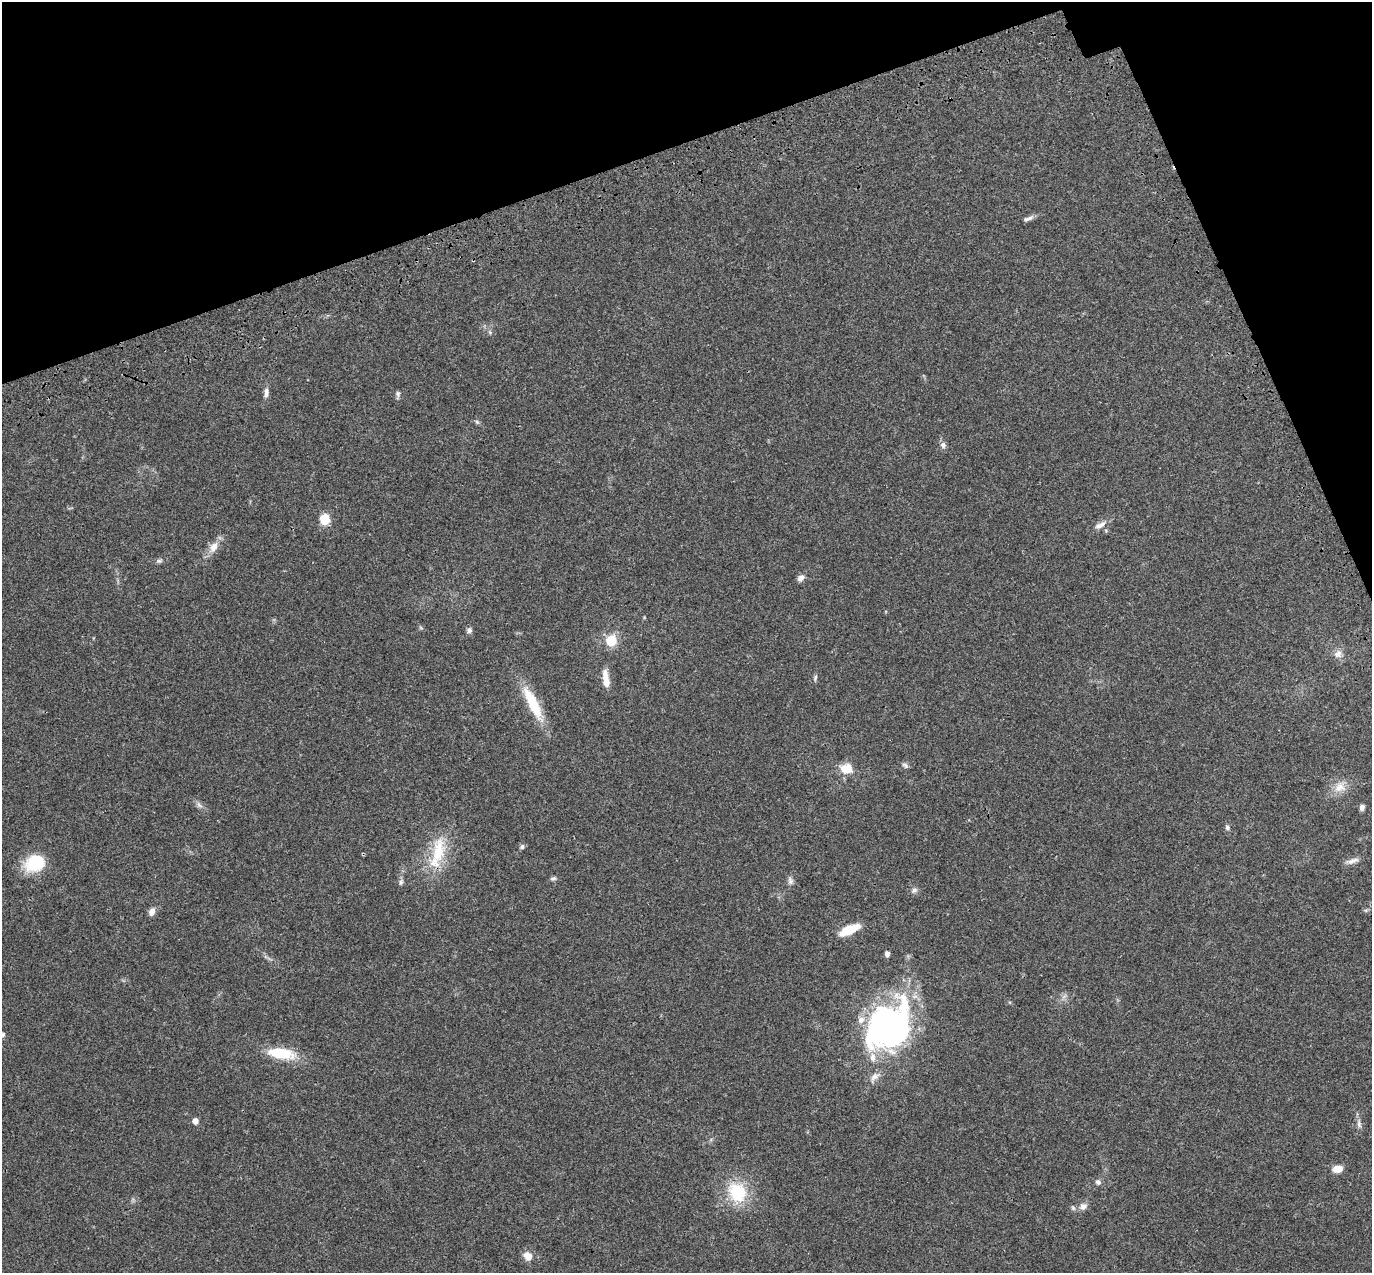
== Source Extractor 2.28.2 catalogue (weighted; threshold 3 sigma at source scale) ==
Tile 3 of 4 x 4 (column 3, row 1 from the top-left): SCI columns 2853-4222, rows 4032-5302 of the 5708 x 5573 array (HDU 1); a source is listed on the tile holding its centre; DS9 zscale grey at full resolution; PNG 1374 x 1275 px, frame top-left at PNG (2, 2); no overlay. Shown black and unused: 17% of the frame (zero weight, under 3 of 4 exposures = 9% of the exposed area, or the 3 px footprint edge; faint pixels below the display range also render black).
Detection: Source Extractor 2.28.2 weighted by HDU 2 'WHT'; one run over the whole footprint, this tile lists its part. Background 0.0407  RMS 0.0036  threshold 0.0164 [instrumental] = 3 sigma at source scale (4.5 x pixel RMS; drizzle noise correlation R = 1.50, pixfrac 1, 0.0396/0.0396 arcsec/px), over >= 5 px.
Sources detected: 54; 2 inside a brighter object's white glare — not listed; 3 inside a brighter listed object's ellipse — not listed separately; the other 49 listed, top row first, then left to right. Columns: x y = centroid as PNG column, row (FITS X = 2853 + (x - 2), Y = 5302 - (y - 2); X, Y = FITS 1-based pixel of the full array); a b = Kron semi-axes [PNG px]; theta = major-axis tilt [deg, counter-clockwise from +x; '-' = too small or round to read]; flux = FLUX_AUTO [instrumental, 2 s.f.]
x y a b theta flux
1028 219 16 5 21 1.5
490 332 7 5 -47 0.68
266 393 14 6 86 1.7
398 394 10 5 -87 0.9
477 422 7 4 -46 0.61
943 445 9 8 - 1.3
324 520 8 7 - 9.6
1100 525 18 7 30 2.4
1106 531 5 3 - 0.42
214 547 16 10 57 3.8
159 561 9 5 9 0.86
801 578 9 7 45 1.7
421 628 6 4 -19 0.47
469 630 7 7 - 1.1
611 641 9 8 - 11
1338 654 11 10 - 2.3
815 678 9 5 74 0.73
606 679 23 7 -81 4.3
533 703 44 11 -63 15
905 765 10 6 -44 0.9
846 769 13 11 -9 6.2
1340 787 17 15 38 4.8
199 805 10 6 -45 1.3
1362 807 7 5 74 1.4
1227 827 7 6 - 0.87
522 846 7 6 - 0.84
438 852 47 19 78 16
1352 861 20 6 18 2.1
35 863 25 19 25 14
553 878 8 6 15 0.81
790 881 11 7 -80 1.3
401 882 9 5 75 0.9
914 890 9 7 29 1.1
1366 910 7 4 17 0.55
152 912 10 7 71 2.1
849 930 28 10 25 6.7
887 954 6 5 - 1.2
1064 996 9 3 45 0.8
880 1020 74 43 24 83
3 1035 7 6 - 0.82
282 1053 34 13 -9 13
874 1077 16 9 55 2.6
195 1121 5 5 - 2.5
1359 1124 12 6 -82 1.5
1338 1169 12 9 11 2.9
1098 1182 7 7 - 1.2
737 1192 26 22 -57 17
1083 1206 11 8 34 1.9
528 1256 11 10 - 3.4
Isophote crosses this tile's border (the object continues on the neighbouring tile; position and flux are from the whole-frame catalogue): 1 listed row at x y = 3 1035